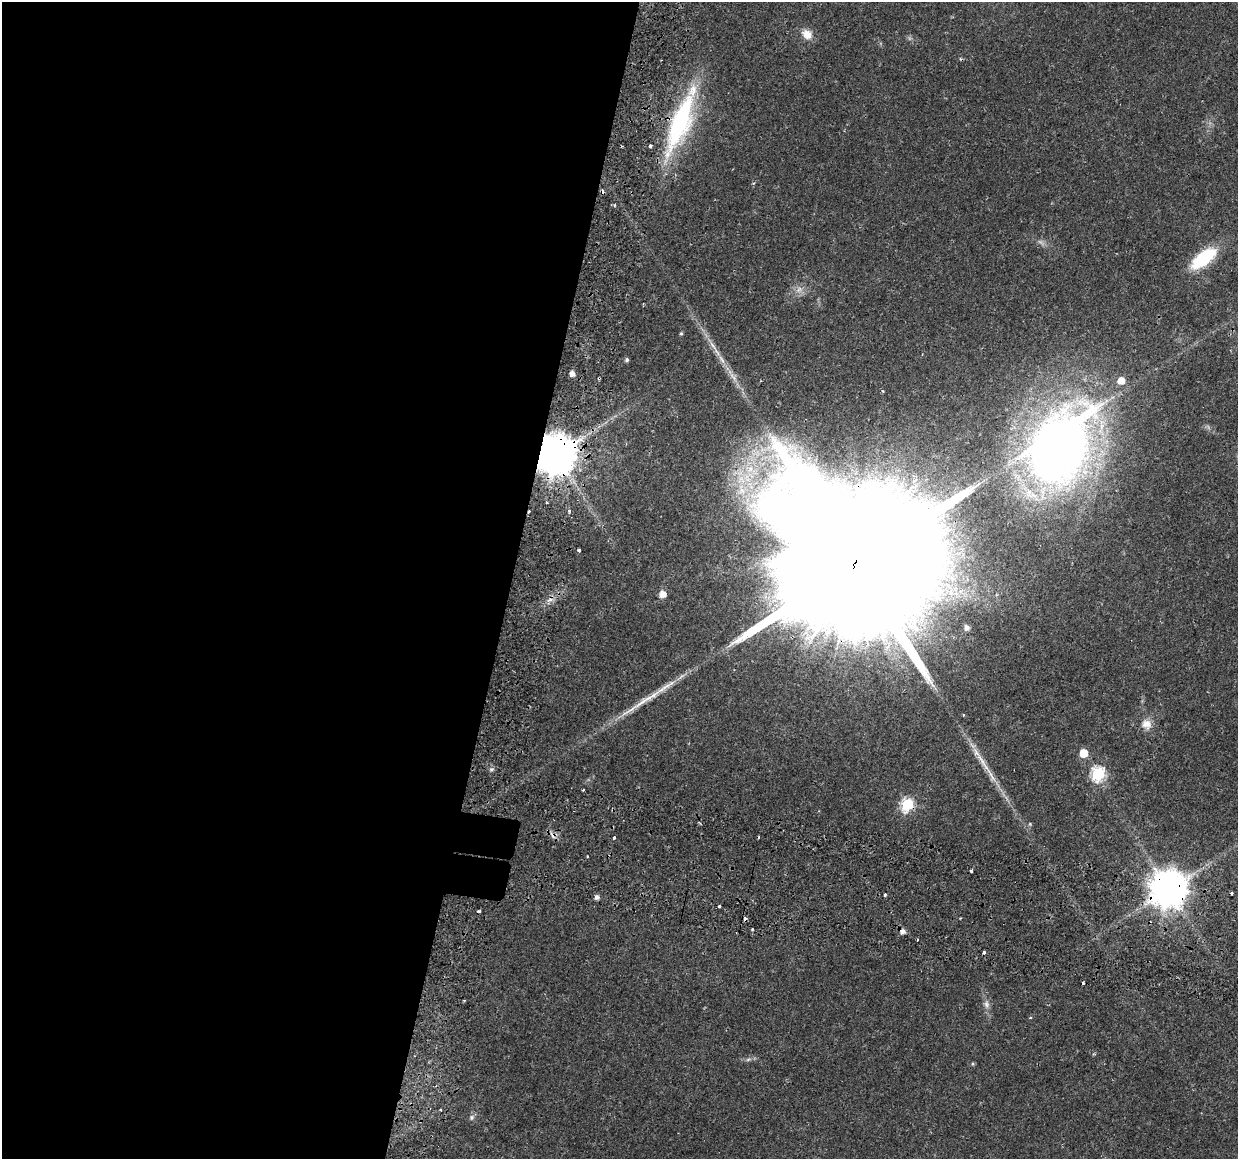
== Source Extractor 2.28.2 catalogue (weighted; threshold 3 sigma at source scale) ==
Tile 5 of 4 x 4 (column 1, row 2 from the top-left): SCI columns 64-1299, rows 2600-3756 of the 5079 x 5259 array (HDU 1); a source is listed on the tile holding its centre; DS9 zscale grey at full resolution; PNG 1240 x 1161 px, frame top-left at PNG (2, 2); no overlay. Shown black and unused: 42% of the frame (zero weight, under 2 of 3 exposures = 5% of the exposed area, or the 3 px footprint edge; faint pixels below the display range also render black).
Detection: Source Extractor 2.28.2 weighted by HDU 2 'WHT'; one run over the whole footprint, this tile lists its part. Background 0.0172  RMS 0.0026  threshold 0.0119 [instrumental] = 3 sigma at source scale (4.5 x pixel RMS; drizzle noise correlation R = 1.50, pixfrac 1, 0.0396/0.0396 arcsec/px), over >= 5 px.
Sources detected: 62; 3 too faint to see at this stretch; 10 cosmic-ray / hot-pixel residue — not listed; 4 inside a brighter listed object's ellipse — not listed separately; the other 45 listed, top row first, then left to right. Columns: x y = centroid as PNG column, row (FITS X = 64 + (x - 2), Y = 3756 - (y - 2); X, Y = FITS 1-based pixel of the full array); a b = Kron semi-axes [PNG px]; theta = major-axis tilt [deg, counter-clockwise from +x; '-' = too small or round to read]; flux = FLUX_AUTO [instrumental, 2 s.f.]
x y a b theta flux
807 34 13 10 -38 3.2
680 122 70 18 69 45
650 146 3 3 - 1.3
615 205 4 3 - 0.31
1204 258 33 14 38 15
799 290 11 8 40 1.8
681 333 5 4 - 0.38
713 346 17 6 -55 2
627 360 5 5 - 0.58
572 373 5 4 - 1.7
599 378 3 2 - 0.4
1121 381 6 6 - 3.6
1059 447 78 52 60 230
556 454 11 10 - 1100
748 477 43 22 0 18
569 511 3 3 - 0.6
579 550 3 3 - 0.95
854 567 91 35 78 35000
663 594 6 6 - 2.9
967 628 6 6 - 1.3
644 701 40 8 33 5.7
963 715 3 3 - 0.29
1146 724 14 13 - 2.8
1084 753 5 5 - 7.2
491 769 7 5 20 0.59
1098 774 7 6 - 44
991 776 31 6 -61 3.9
583 790 3 2 - 0.32
907 804 7 6 - 32
614 838 4 3 - 0.89
971 871 3 3 - 0.79
1169 889 11 10 - 780
1232 893 3 3 - 0.34
885 895 3 3 - 0.74
596 897 6 6 - 0.85
719 906 3 3 - 0.98
745 919 4 3 - 3
752 929 3 3 - 0.31
902 931 6 6 - 1.4
464 1000 3 3 - 0.29
986 1004 12 7 -76 1.4
748 1059 8 4 9 0.65
972 1064 5 3 - 0.29
440 1109 3 2 - 0.43
472 1117 8 7 - 0.79
Overlapping masked pixels (flux is a lower limit): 8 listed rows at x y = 680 122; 599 378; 556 454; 854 567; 907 804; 1169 889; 745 919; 902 931